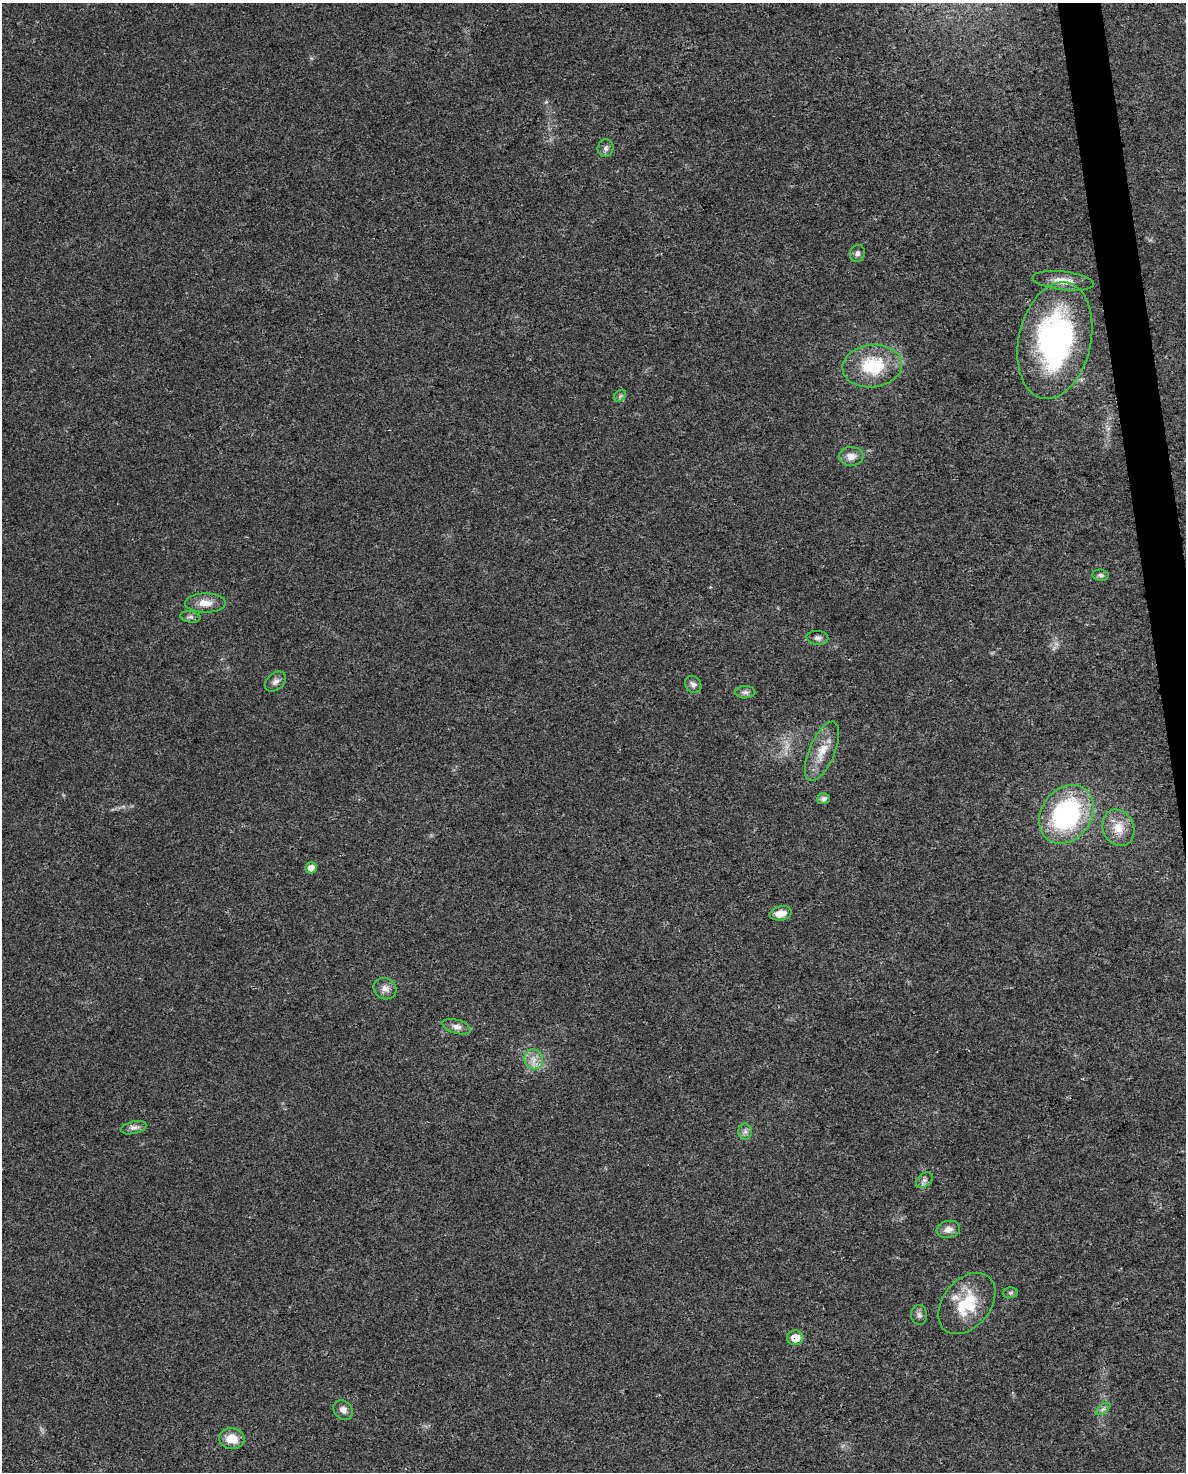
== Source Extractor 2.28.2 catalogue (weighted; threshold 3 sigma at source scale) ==
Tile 6 of 4 x 3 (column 2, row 2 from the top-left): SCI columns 1185-2368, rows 1492-2961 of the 4736 x 4497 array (HDU 1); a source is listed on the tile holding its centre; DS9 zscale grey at full resolution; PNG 1188 x 1474 px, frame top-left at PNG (2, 3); each listed source drawn as its Kron ellipse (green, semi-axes under 4 px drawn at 4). Shown black and unused: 2% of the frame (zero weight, under 3 of 4 exposures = <1% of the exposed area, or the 3 px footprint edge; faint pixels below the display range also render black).
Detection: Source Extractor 2.28.2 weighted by HDU 2 'WHT'; one run over the whole footprint, this tile lists its part. Background 0.0232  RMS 0.003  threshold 0.0136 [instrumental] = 3 sigma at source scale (4.5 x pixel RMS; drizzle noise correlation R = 1.50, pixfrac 1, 0.0396/0.0396 arcsec/px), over >= 5 px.
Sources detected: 37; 1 too faint to see at this stretch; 1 inside a brighter object's white glare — neither listed nor drawn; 1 inside a brighter listed object's ellipse — not listed separately; the other 34 listed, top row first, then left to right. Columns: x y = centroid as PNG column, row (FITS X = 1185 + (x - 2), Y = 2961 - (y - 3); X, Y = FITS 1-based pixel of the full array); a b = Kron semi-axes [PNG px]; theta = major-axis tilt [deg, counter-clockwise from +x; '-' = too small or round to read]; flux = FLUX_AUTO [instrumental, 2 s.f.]
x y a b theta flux
606 148 9 8 - 1
857 253 8 7 - 1
1063 281 31 9 -7 4.4
1055 340 59 36 78 78
872 366 30 21 6 16
620 396 7 5 46 0.64
851 456 12 9 2 2.5
1101 575 8 5 -7 0.77
205 603 20 9 1 3.8
190 617 10 5 -8 0.84
817 638 11 7 -4 1.1
275 682 12 8 42 1.5
693 684 9 7 -50 1.2
745 692 10 6 0 1.1
822 751 31 12 67 6.3
824 799 6 5 - 1.1
1066 814 31 25 53 50
1118 828 19 15 -65 5.2
311 868 6 5 - 2.1
781 913 11 7 10 2.8
385 989 11 10 - 2.1
456 1027 15 7 -16 1.7
534 1059 10 9 - 2.5
134 1128 13 6 14 1.3
745 1131 8 6 -90 1.1
924 1180 9 6 39 1.1
948 1229 12 8 13 2
1010 1293 7 5 2 0.64
967 1303 34 23 50 14
919 1315 10 8 -87 1.1
795 1338 8 7 - 4.3
1103 1409 8 4 36 0.8
343 1410 11 8 -49 1.8
232 1439 13 10 -7 5.2
Overlapping masked pixels (flux is a lower limit): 1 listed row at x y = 795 1338